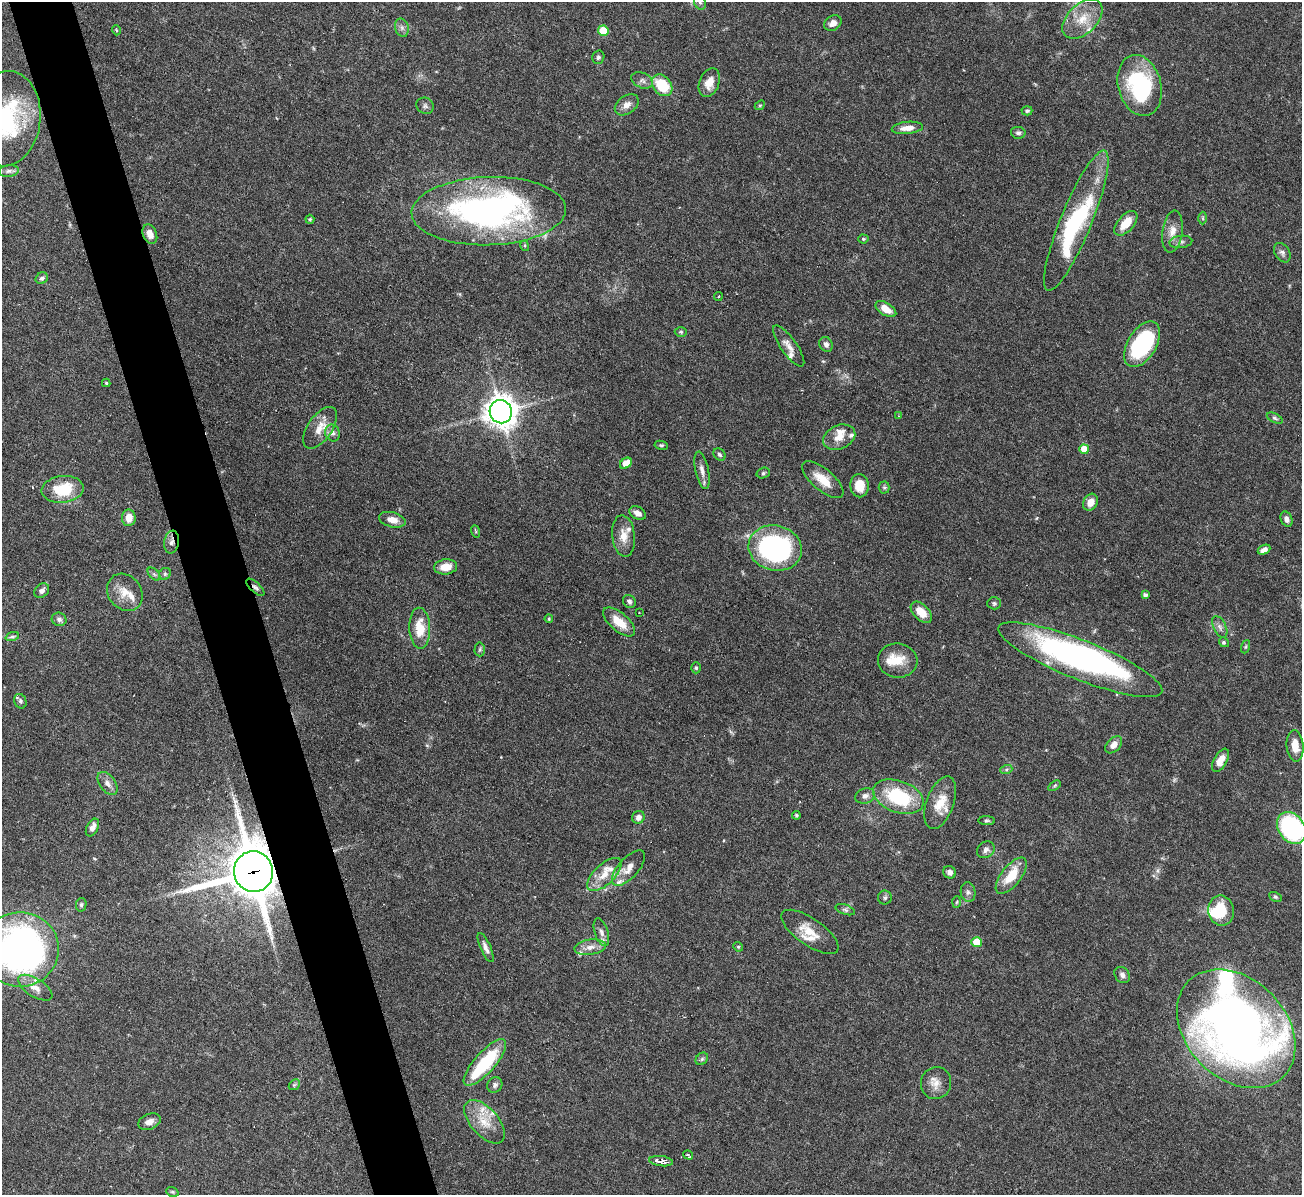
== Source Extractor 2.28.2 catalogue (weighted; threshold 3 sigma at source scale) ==
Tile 11 of 4 x 4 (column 3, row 3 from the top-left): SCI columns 2599-3898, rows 1338-2530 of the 5198 x 5182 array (HDU 1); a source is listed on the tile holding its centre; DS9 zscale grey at full resolution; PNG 1304 x 1197 px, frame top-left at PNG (2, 2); each listed source drawn as its Kron ellipse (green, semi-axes under 4 px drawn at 4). Shown black and unused: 5% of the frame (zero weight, under 3 of 6 exposures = <1% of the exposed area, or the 3 px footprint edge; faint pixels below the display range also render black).
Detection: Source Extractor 2.28.2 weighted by HDU 2 'WHT'; one run over the whole footprint, this tile lists its part. Background 0.0886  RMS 0.0033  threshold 0.0136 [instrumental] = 3 sigma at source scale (4.09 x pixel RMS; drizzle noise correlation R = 1.36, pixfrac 0.8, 0.05/0.05 arcsec/px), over >= 5 px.
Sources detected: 158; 1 too faint to see at this stretch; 4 inside a brighter object's white glare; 1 cosmic-ray / hot-pixel residue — neither listed nor drawn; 17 inside a brighter listed object's ellipse — not listed separately; the other 135 listed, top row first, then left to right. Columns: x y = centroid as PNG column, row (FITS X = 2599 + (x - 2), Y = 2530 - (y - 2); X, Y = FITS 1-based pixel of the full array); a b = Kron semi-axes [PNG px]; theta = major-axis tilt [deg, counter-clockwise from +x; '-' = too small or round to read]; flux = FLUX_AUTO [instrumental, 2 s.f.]
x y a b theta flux
700 2 7 5 -68 0.78
1082 19 24 14 44 7
833 23 9 7 35 1.9
402 28 9 6 -75 1.2
116 30 5 3 - 0.29
603 31 5 5 - 10
598 57 7 6 - 0.75
642 80 11 7 -25 1.3
709 83 15 9 69 3.6
662 85 12 9 -51 11
1140 85 31 21 -75 33
627 105 13 9 37 2.2
760 105 5 4 - 0.38
425 106 9 8 - 0.91
1027 111 5 4 - 0.67
5 119 48 35 83 36
907 128 16 6 6 2.7
1018 133 7 6 - 0.86
9 171 10 6 8 1.1
489 211 77 34 2 110
1203 218 6 4 -89 0.4
310 219 4 4 - 0.5
1076 221 75 15 68 44
1126 223 15 8 49 5.3
1172 232 21 10 82 3.3
150 234 10 6 -66 2.7
863 239 5 4 - 0.46
1181 242 11 6 5 1.1
525 246 5 3 - 0.37
1282 253 10 7 -58 1.2
42 278 6 5 - 0.84
718 296 4 3 - 0.5
886 309 11 6 -32 3.7
681 332 6 5 - 0.5
826 344 8 6 -60 1.1
1142 344 25 14 59 30
789 346 24 8 -55 2.7
106 383 4 4 - 0.42
501 412 12 11 - 410
899 416 4 3 - 0.24
1275 418 8 4 -25 0.66
320 428 24 12 55 4.7
332 433 8 7 - 1.3
839 437 17 11 23 3.6
661 445 7 4 -8 0.48
1084 449 5 4 - 4.5
719 454 7 5 -46 0.72
626 463 6 5 - 3.5
702 470 19 6 -78 2.1
763 473 7 5 17 0.6
823 480 25 10 -40 5.6
859 486 11 9 -87 4.4
884 487 6 5 - 0.58
62 489 21 13 6 12
1091 502 9 7 60 2.6
638 513 9 6 -28 1.8
129 518 8 7 - 3.7
1286 519 8 5 -67 1.3
392 520 13 7 -15 2.6
475 531 6 4 -70 0.34
624 536 21 11 -84 3.9
171 542 11 7 82 1.6
775 548 27 22 -13 59
1264 550 7 4 25 1.5
446 567 11 7 7 3.9
154 574 8 4 -45 0.7
165 574 6 5 - 0.6
255 587 11 5 -43 0.97
42 591 8 6 43 1.4
125 592 20 16 -51 5.2
1145 595 4 4 - 0.97
629 601 7 6 - 0.93
994 603 7 6 - 0.59
921 612 13 7 -46 4.7
639 613 3 2 - 0.18
59 619 7 6 - 1.1
549 619 4 3 - 0.31
619 622 19 9 -40 5.4
1220 627 12 6 -64 1.2
420 628 20 10 -87 6.8
12 637 7 4 19 0.64
1224 642 5 4 - 0.42
1246 647 7 3 71 0.38
480 649 7 5 88 0.53
1080 660 88 19 -22 110
898 661 20 17 -6 6.2
696 668 5 4 - 0.49
20 701 7 6 - 0.72
1114 745 10 6 46 2.4
1295 746 16 8 -86 4.2
1220 760 13 6 59 3.3
1006 770 6 4 19 0.49
108 783 13 7 -53 1.8
1054 786 7 4 32 0.45
865 796 10 7 19 1.4
898 797 26 15 -20 21
940 803 27 13 70 6.7
796 815 4 4 - 0.42
638 817 6 6 - 1.6
987 821 8 4 -1 0.57
92 828 9 5 63 1.9
1291 828 17 13 -55 42
986 850 9 7 36 1.3
628 868 22 10 48 3.6
253 872 20 19 - 1700
950 872 6 6 - 1.3
604 874 22 10 43 4.5
1011 876 22 9 52 7.8
968 892 10 7 -80 1.2
1275 897 7 4 -26 0.52
885 898 7 7 - 0.74
957 902 6 4 87 0.36
81 905 7 5 78 0.66
845 910 10 5 -19 0.78
1221 911 15 13 -79 11
601 932 14 6 -71 1.6
810 932 33 13 -35 6.7
977 942 5 5 - 7.4
590 947 16 7 8 2.5
738 947 5 4 - 0.4
486 948 16 5 -66 1.6
20 949 38 37 - 140
1122 975 9 7 -52 1.2
35 988 19 9 -32 3.1
1236 1029 67 50 -45 270
702 1059 7 5 46 0.66
485 1062 30 10 48 18
936 1083 16 15 - 3.2
294 1085 6 4 43 0.51
495 1085 8 7 - 0.96
149 1122 12 7 21 1.7
484 1122 26 13 -48 6.5
688 1155 5 3 - 0.66
661 1161 12 5 -7 2.4
172 1192 6 4 -20 0.47
Overlapping masked pixels (flux is a lower limit): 3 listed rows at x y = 171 542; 255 587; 253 872
Isophote crosses this tile's border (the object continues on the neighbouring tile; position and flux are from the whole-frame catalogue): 4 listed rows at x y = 700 2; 5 119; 1291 828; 20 949